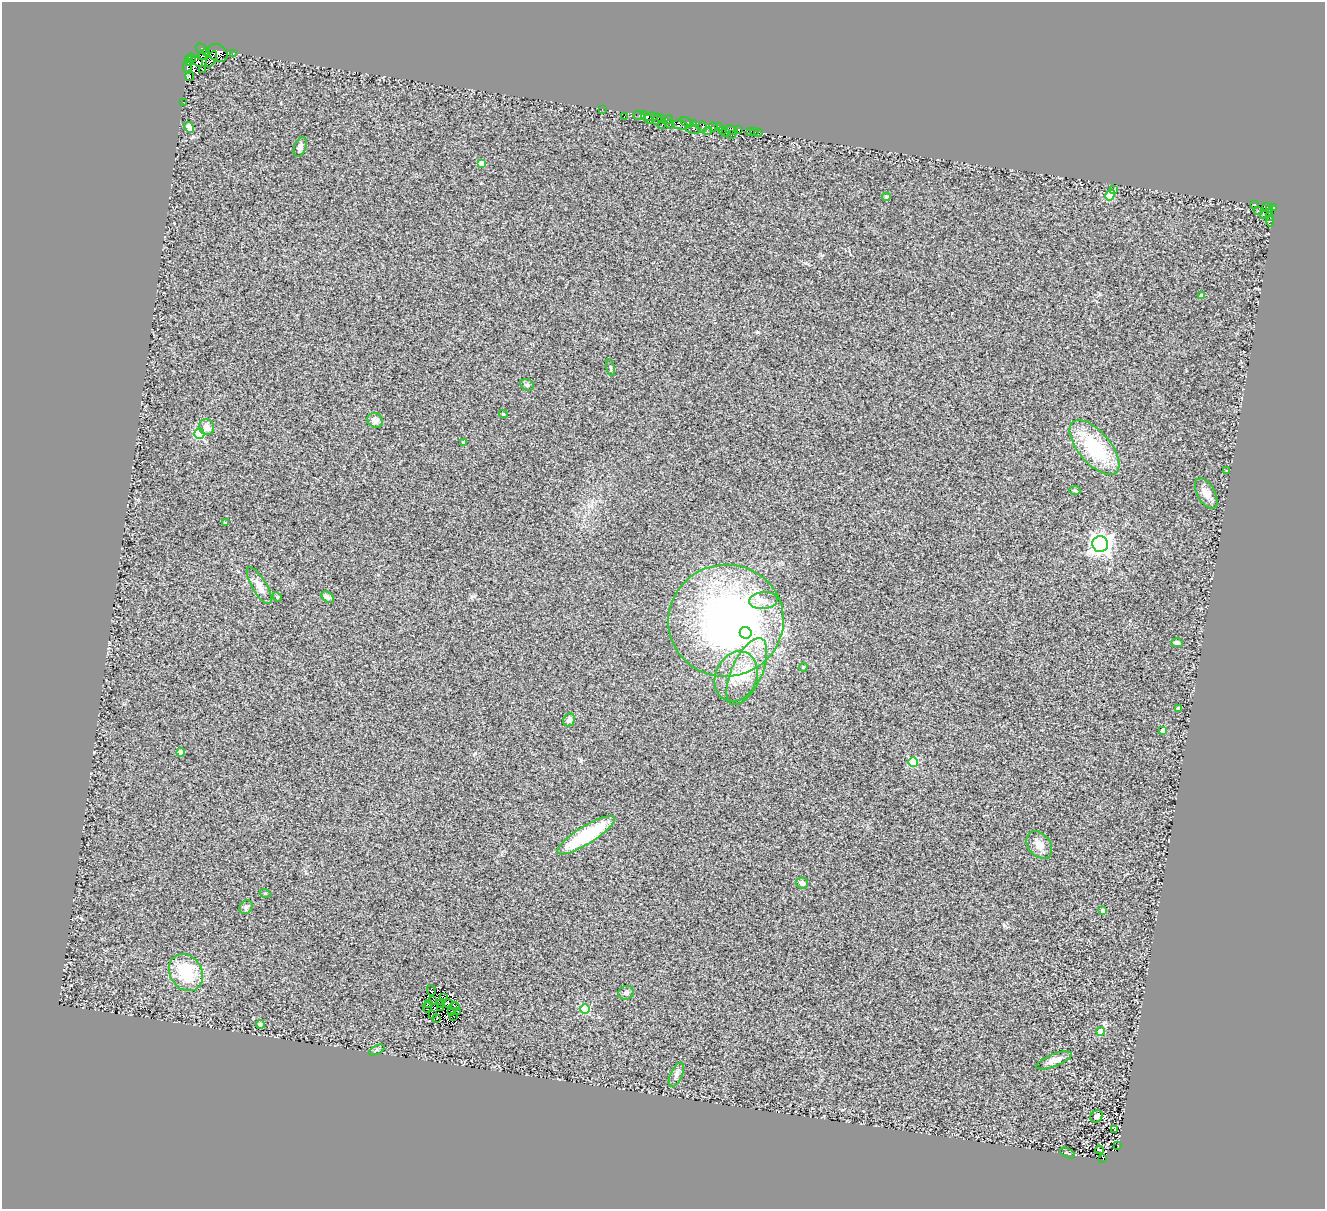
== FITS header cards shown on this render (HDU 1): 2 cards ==
NAXIS1  =                 1323
NAXIS2  =                 1207

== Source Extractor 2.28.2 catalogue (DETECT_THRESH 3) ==
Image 1323 x 1207 px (HDU 1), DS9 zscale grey, 1 PNG px = 1 image px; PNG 1327 x 1211 px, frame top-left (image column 1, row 1207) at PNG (2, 2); each listed source drawn as its Kron ellipse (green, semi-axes under 4 px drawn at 4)
Background 0.793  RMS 0.5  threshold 1.5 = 3 sigma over >= 5 px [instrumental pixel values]
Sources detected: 121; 4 with non-positive FLUX_AUTO (blend fragments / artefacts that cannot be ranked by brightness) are neither listed nor drawn; the other 117 listed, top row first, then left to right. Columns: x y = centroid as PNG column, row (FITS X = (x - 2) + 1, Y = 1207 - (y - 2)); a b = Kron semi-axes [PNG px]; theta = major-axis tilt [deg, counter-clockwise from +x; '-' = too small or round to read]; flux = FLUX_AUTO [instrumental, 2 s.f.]
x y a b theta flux
201 49 6 5 - 1800
207 52 3 2 - 2900
218 53 10 8 -34 1600
233 53 3 3 - 190
203 54 6 3 43 2800
191 58 5 3 - 300
211 59 9 4 64 1400
188 60 3 3 - 1000
198 61 6 3 -40 3300
190 63 3 2 - 400
187 67 7 3 -82 730
203 70 3 2 - 36
190 76 5 3 - 240
183 102 3 2 - 36
602 109 2 2 - 16
639 115 6 3 -6 230
624 116 2 2 - 50
647 117 8 4 -45 580
651 117 7 4 8 1500
657 119 5 4 - 200
662 119 4 3 - 640
667 120 6 3 25 130
687 122 7 4 -30 920
694 123 3 3 - 190
670 124 4 2 - 120
662 125 3 2 - 38
680 125 8 4 -12 180
189 127 6 4 -60 150
702 127 5 2 - 170
713 127 4 3 - 1500
718 127 4 2 - 140
693 129 8 3 -13 120
722 130 3 2 - 160
731 130 6 3 -27 170
738 130 4 3 - 320
708 131 4 2 - 52
751 131 3 2 - 45
755 132 3 2 - 40
758 132 3 3 - 660
725 133 3 2 - 270
731 135 3 3 - 70
300 147 10 6 69 110
481 163 4 4 - 360
1114 190 3 3 - 190
1110 195 5 4 - 1400
886 197 4 4 - 85
1255 205 3 3 - 140
1266 206 3 2 - 15
1273 208 4 3 - 550
1258 210 3 2 - 24
1270 210 3 3 - 210
1266 214 7 3 32 260
1270 217 4 3 - 210
1270 221 6 4 -84 220
1202 296 4 4 - 280
611 368 8 3 -75 38
527 385 7 5 -23 69
503 414 4 4 - 38
375 420 8 7 - 160
207 427 8 7 - 250
199 434 5 5 - 1600
464 443 4 3 - 87
1094 447 33 16 -49 2300
1226 471 3 3 - 49
1075 490 6 4 -3 39
1206 493 17 9 -61 250
225 523 3 3 - 62
1100 544 8 8 - 21000
259 586 21 7 -59 320
277 597 5 4 - 39
327 597 7 5 -32 100
763 601 14 8 5 300
726 621 58 56 12 17000
746 633 6 5 - 1400
1177 643 6 4 -1 79
803 667 4 4 - 37
747 671 36 15 66 1200
736 676 26 21 66 940
1178 708 3 3 - 110
569 720 7 5 58 150
1163 730 4 3 - 140
181 752 4 4 - 290
913 762 5 5 - 1700
586 835 33 9 32 2300
1039 845 15 11 -49 290
802 883 5 5 - 110
265 893 5 3 - 31
246 907 7 6 - 93
1103 911 4 4 - 160
186 972 19 16 -57 1600
431 990 5 3 - 67
626 993 8 7 - 99
444 997 3 2 - 36
433 1001 4 2 - 58
441 1003 4 2 - 33
448 1003 5 2 - 67
428 1004 3 2 - 29
454 1006 5 3 - 21
427 1007 5 2 - 22
441 1007 3 2 - 25
585 1009 5 4 - 1900
458 1011 3 2 - 16
452 1012 4 3 - 50
433 1015 3 3 - 37
453 1016 3 2 - 16
436 1019 3 2 - 52
260 1024 4 4 - 71
1101 1031 4 4 - 460
377 1050 8 3 25 56
1054 1060 19 6 21 280
676 1075 13 6 65 130
1096 1116 7 5 40 94
1115 1129 4 2 - 31
1118 1145 2 2 - 22
1099 1150 4 2 - 29
1068 1153 8 3 -29 44
1103 1159 3 2 - 28
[4 non-positive-flux detections neither listed nor drawn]